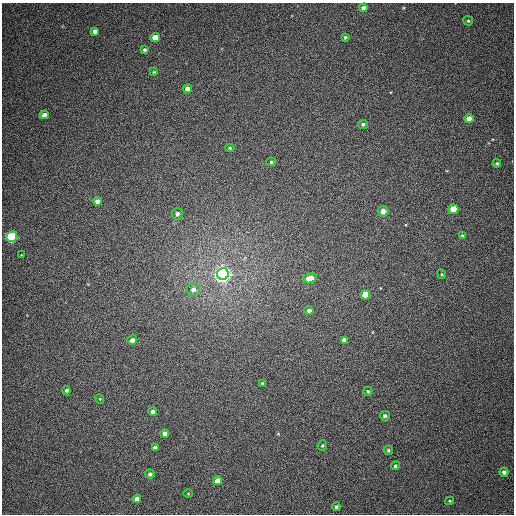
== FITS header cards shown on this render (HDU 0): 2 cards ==
NAXIS1  =                  512
NAXIS2  =                  512

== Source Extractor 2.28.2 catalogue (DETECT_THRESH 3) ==
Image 512 x 512 px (HDU 0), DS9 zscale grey, 1 PNG px = 1 image px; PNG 516 x 516 px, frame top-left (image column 1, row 512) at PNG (2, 3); each listed source drawn as its Kron ellipse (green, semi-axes under 4 px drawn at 4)
Background 384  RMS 9.5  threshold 28.5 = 3 sigma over >= 5 px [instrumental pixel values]
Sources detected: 47; all 47 listed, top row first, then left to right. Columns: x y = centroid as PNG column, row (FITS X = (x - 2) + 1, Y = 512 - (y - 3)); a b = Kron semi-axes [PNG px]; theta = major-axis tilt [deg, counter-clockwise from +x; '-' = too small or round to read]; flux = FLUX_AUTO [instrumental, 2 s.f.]
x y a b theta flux
363 8 4 4 - 2600
468 21 5 5 - 1000
95 31 4 4 - 2800
155 37 5 4 - 7700
345 37 3 3 - 1100
144 50 4 4 - 1100
154 72 4 4 - 670
187 89 4 4 - 4000
44 115 4 4 - 3600
469 119 4 4 - 5600
363 124 5 4 - 1300
230 148 4 4 - 820
271 162 5 4 - 1000
497 163 4 4 - 890
97 201 4 4 - 2700
453 209 5 5 - 12000
383 211 5 5 - 3900
177 214 6 5 - 2400
462 236 4 4 - 860
12 237 5 5 - 67000
21 255 3 2 - 12000
223 274 6 6 - 350000
442 274 5 4 - 680
310 278 7 4 14 7100
193 289 6 6 - 2900
365 295 5 5 - 13000
309 310 5 4 - 2000
132 340 5 4 - 2900
344 340 4 4 - 3200
262 383 3 3 - 600
67 390 4 4 - 1100
368 391 5 4 - 950
100 399 5 3 - 560
153 411 4 4 - 1800
385 416 5 5 - 1600
165 434 4 4 - 4000
322 445 5 4 - 770
155 447 4 3 - 1400
388 450 5 4 - 1100
395 466 4 4 - 990
504 472 4 4 - 1900
150 474 5 4 - 1500
217 481 4 4 - 5500
188 494 5 3 - 480
137 499 4 4 - 3000
450 501 4 4 - 640
336 507 4 4 - 1200